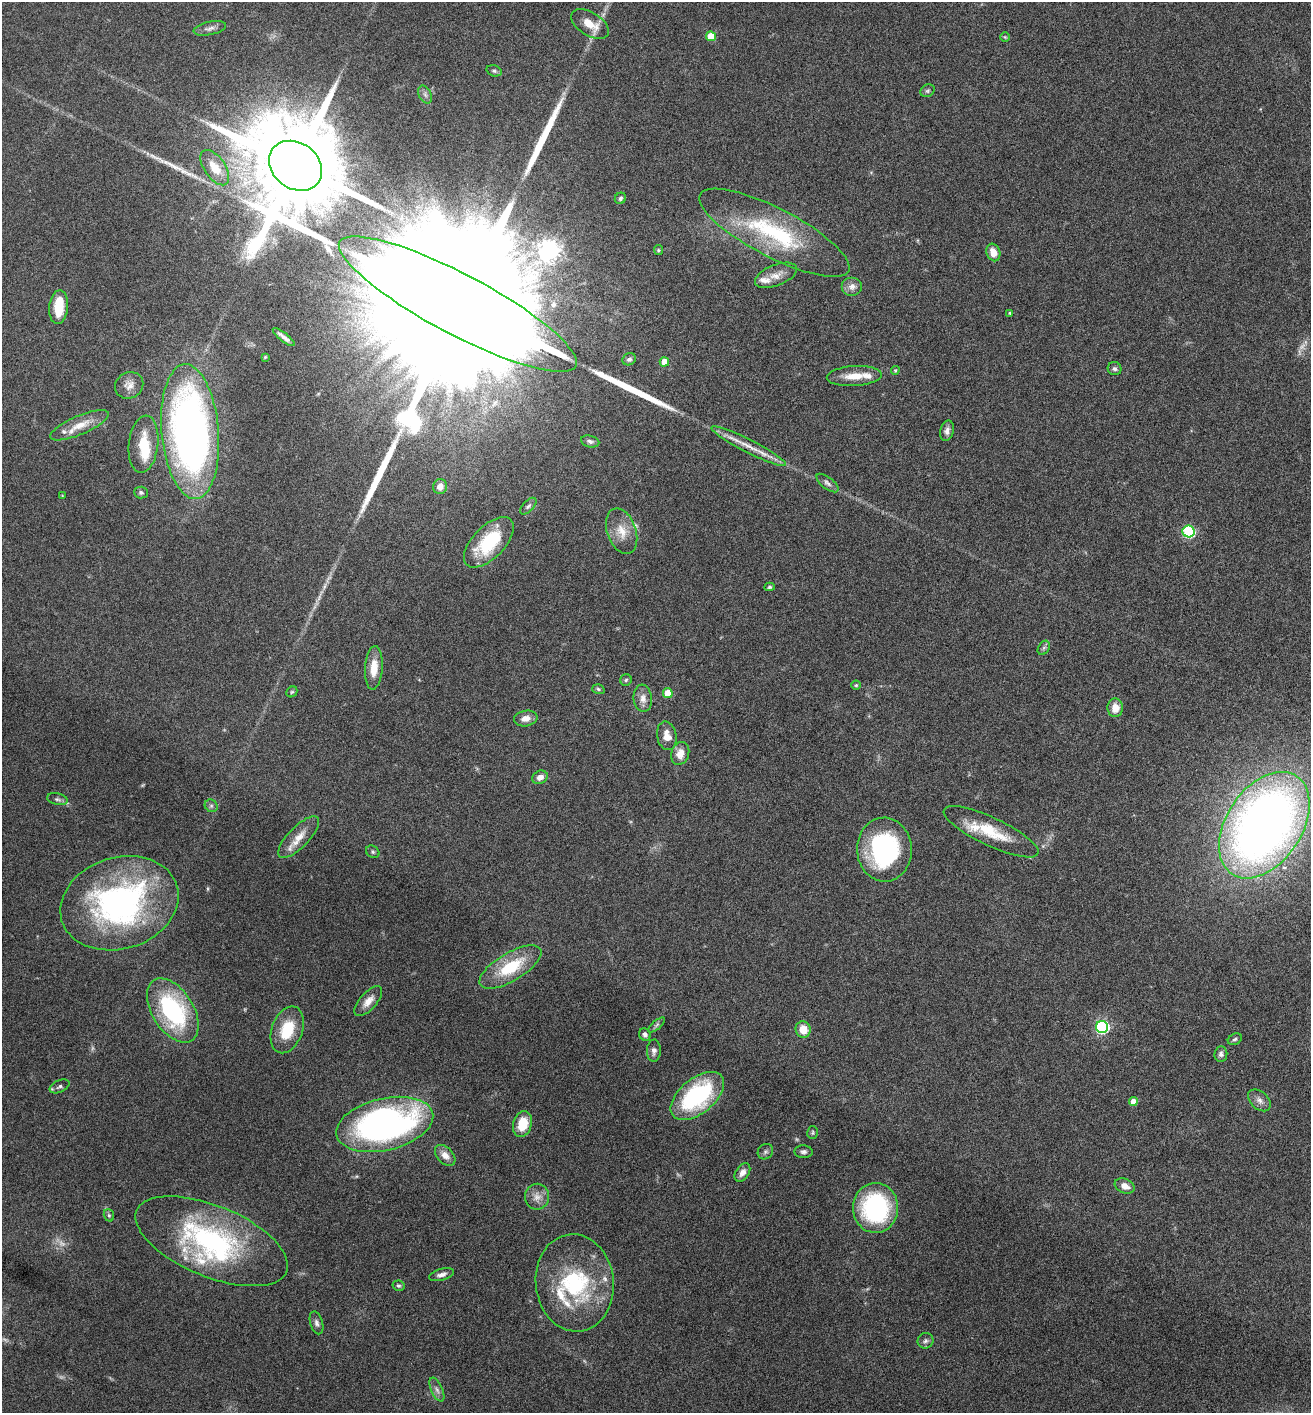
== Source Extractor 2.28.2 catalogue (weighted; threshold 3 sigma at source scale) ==
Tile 6 of 4 x 4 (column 2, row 2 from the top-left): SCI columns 1454-2762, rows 2828-4238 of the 5660 x 5650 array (HDU 1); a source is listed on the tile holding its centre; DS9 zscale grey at full resolution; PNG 1313 x 1415 px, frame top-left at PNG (2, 2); each listed source drawn as its Kron ellipse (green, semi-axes under 4 px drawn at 4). Nothing masked; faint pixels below the display range render black.
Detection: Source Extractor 2.28.2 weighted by HDU 2 'WHT'; one run over the whole footprint, this tile lists its part. Background 0.0556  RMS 0.004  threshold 0.0164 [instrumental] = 3 sigma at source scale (4.09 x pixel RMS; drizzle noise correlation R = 1.36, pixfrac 0.8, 0.05/0.05 arcsec/px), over >= 5 px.
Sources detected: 113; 4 too faint to see at this stretch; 2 inside a brighter object's white glare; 4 long thin detections or spike segments (spike, bleed or trail) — neither listed nor drawn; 8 inside a brighter listed object's ellipse — not listed separately; the other 95 listed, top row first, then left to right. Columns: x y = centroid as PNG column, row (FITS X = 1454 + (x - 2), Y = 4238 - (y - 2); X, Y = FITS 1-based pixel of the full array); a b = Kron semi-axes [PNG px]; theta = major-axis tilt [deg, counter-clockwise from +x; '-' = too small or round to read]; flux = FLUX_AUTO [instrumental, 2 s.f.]
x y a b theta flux
590 24 21 11 -32 7.4
210 28 16 6 12 1.8
711 36 5 5 - 10
1005 37 5 5 - 0.5
494 71 8 5 -19 0.8
927 91 7 6 - 0.75
425 95 9 6 -63 1.2
295 166 28 23 -37 12000
215 168 20 10 -55 7.5
620 198 6 5 - 0.7
774 233 84 24 -27 43
658 250 5 4 - 0.49
993 252 9 6 -70 4
776 275 22 10 22 4.1
852 286 10 9 - 2.3
458 304 133 30 -28 100000
59 307 17 9 85 9.2
1010 313 4 3 - 0.43
284 337 13 3 -39 1.7
265 357 4 4 - 0.42
629 359 7 6 - 0.98
664 362 4 4 - 4.4
1115 369 7 6 - 0.98
895 370 4 4 - 0.5
854 376 27 10 3 6.5
129 385 14 13 - 3.2
79 425 31 9 23 6.1
947 431 10 7 77 1.7
190 432 67 28 -85 210
590 441 9 5 -14 1.2
143 444 29 14 83 9.9
749 446 41 6 -27 6.3
827 483 13 6 -38 1.4
440 487 7 7 - 2.6
141 492 7 6 - 0.81
62 495 4 2 - 0.23
528 506 10 5 46 1
622 531 23 14 -70 6.7
1188 531 6 6 - 42
489 542 32 16 46 22
770 587 5 4 - 0.63
1044 648 7 5 58 0.92
374 668 22 8 86 6.4
626 680 6 5 - 0.63
856 685 4 4 - 0.48
598 689 6 4 -18 0.63
292 692 6 5 - 0.54
668 693 5 5 - 9.6
643 698 14 9 -84 2.7
1115 708 9 8 - 4.3
526 718 12 7 10 2.7
667 736 14 9 -78 3.9
680 753 11 9 69 4.3
540 777 8 6 25 2.4
57 799 10 5 -12 1.2
211 806 7 6 - 0.95
1264 825 59 37 56 350
991 832 52 14 -25 16
299 837 27 10 46 5.7
884 850 32 27 -88 51
373 852 7 5 -34 0.75
119 903 60 45 17 110
510 967 35 14 31 19
368 1001 18 8 48 3.5
173 1010 35 20 -58 49
657 1025 10 3 40 0.81
1102 1027 6 6 - 63
803 1029 8 7 - 5.8
287 1030 24 15 70 13
645 1034 6 5 - 1.3
1235 1039 7 5 27 0.84
654 1051 11 7 88 1.7
1221 1054 7 6 - 1.1
60 1086 10 6 25 1.1
697 1096 31 17 39 45
1259 1100 13 8 -42 2.3
1133 1101 4 4 - 3.5
385 1124 49 26 13 140
522 1124 13 9 73 9.1
813 1133 6 5 - 0.6
765 1152 8 7 - 1
803 1152 9 6 -4 1.1
445 1155 12 8 -46 3.1
742 1172 10 6 57 2.2
1125 1186 10 7 -23 3.1
537 1197 13 12 - 3.3
875 1208 25 22 89 53
109 1215 6 5 - 0.63
212 1241 81 35 -22 73
442 1275 13 5 16 1.8
575 1283 49 39 -84 42
398 1286 6 5 - 0.64
317 1323 11 6 -73 1.3
925 1341 8 7 - 1.2
437 1390 13 5 -65 1.5